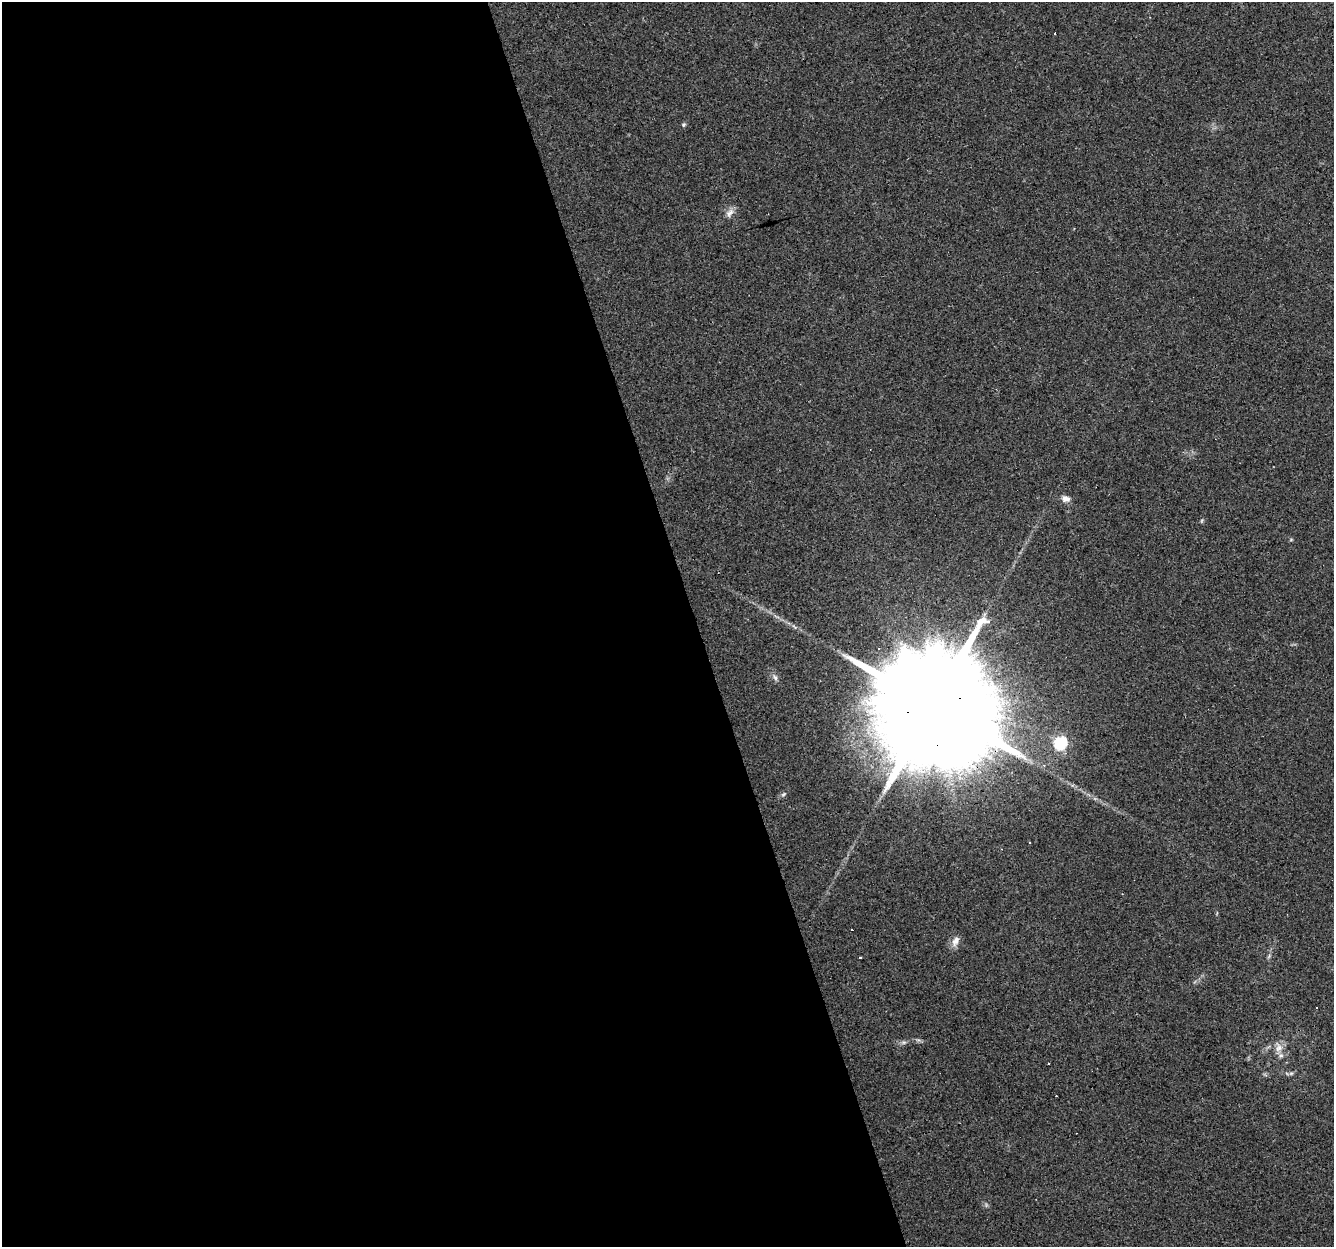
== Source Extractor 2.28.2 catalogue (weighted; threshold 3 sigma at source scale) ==
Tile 9 of 4 x 4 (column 1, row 3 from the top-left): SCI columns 1-1332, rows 1302-2546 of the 5326 x 5145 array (HDU 1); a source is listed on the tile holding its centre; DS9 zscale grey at full resolution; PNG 1336 x 1249 px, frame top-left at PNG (2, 2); no overlay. Shown black and unused: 52% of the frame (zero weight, under 3 of 4 exposures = <1% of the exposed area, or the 3 px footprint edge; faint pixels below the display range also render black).
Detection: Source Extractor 2.28.2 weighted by HDU 2 'WHT'; one run over the whole footprint, this tile lists its part. Background 0.0777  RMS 0.0052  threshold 0.0233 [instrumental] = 3 sigma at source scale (4.5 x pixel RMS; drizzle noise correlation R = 1.50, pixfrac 1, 0.0396/0.0396 arcsec/px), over >= 5 px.
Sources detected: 19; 4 cosmic-ray / hot-pixel residue — not listed; the other 15 listed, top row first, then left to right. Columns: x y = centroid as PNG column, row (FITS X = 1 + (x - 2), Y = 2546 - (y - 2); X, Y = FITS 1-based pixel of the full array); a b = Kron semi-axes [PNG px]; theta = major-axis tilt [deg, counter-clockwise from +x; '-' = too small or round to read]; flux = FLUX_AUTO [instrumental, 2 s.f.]
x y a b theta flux
684 125 6 5 - 0.85
730 213 15 6 58 2.8
1066 499 11 8 -11 2.8
879 648 3 3 - 0.91
775 678 8 5 -60 1.5
934 706 40 26 12 26000
1060 743 6 6 - 72
1044 765 4 4 - 0.72
783 794 6 4 32 0.91
1029 842 3 3 - 1.1
955 941 15 8 64 3.5
860 957 3 2 - 0.75
1317 1008 3 3 - 2.6
904 1042 7 4 18 1.1
1279 1047 16 10 -83 4.8
Overlapping masked pixels (flux is a lower limit): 1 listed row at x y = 934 706